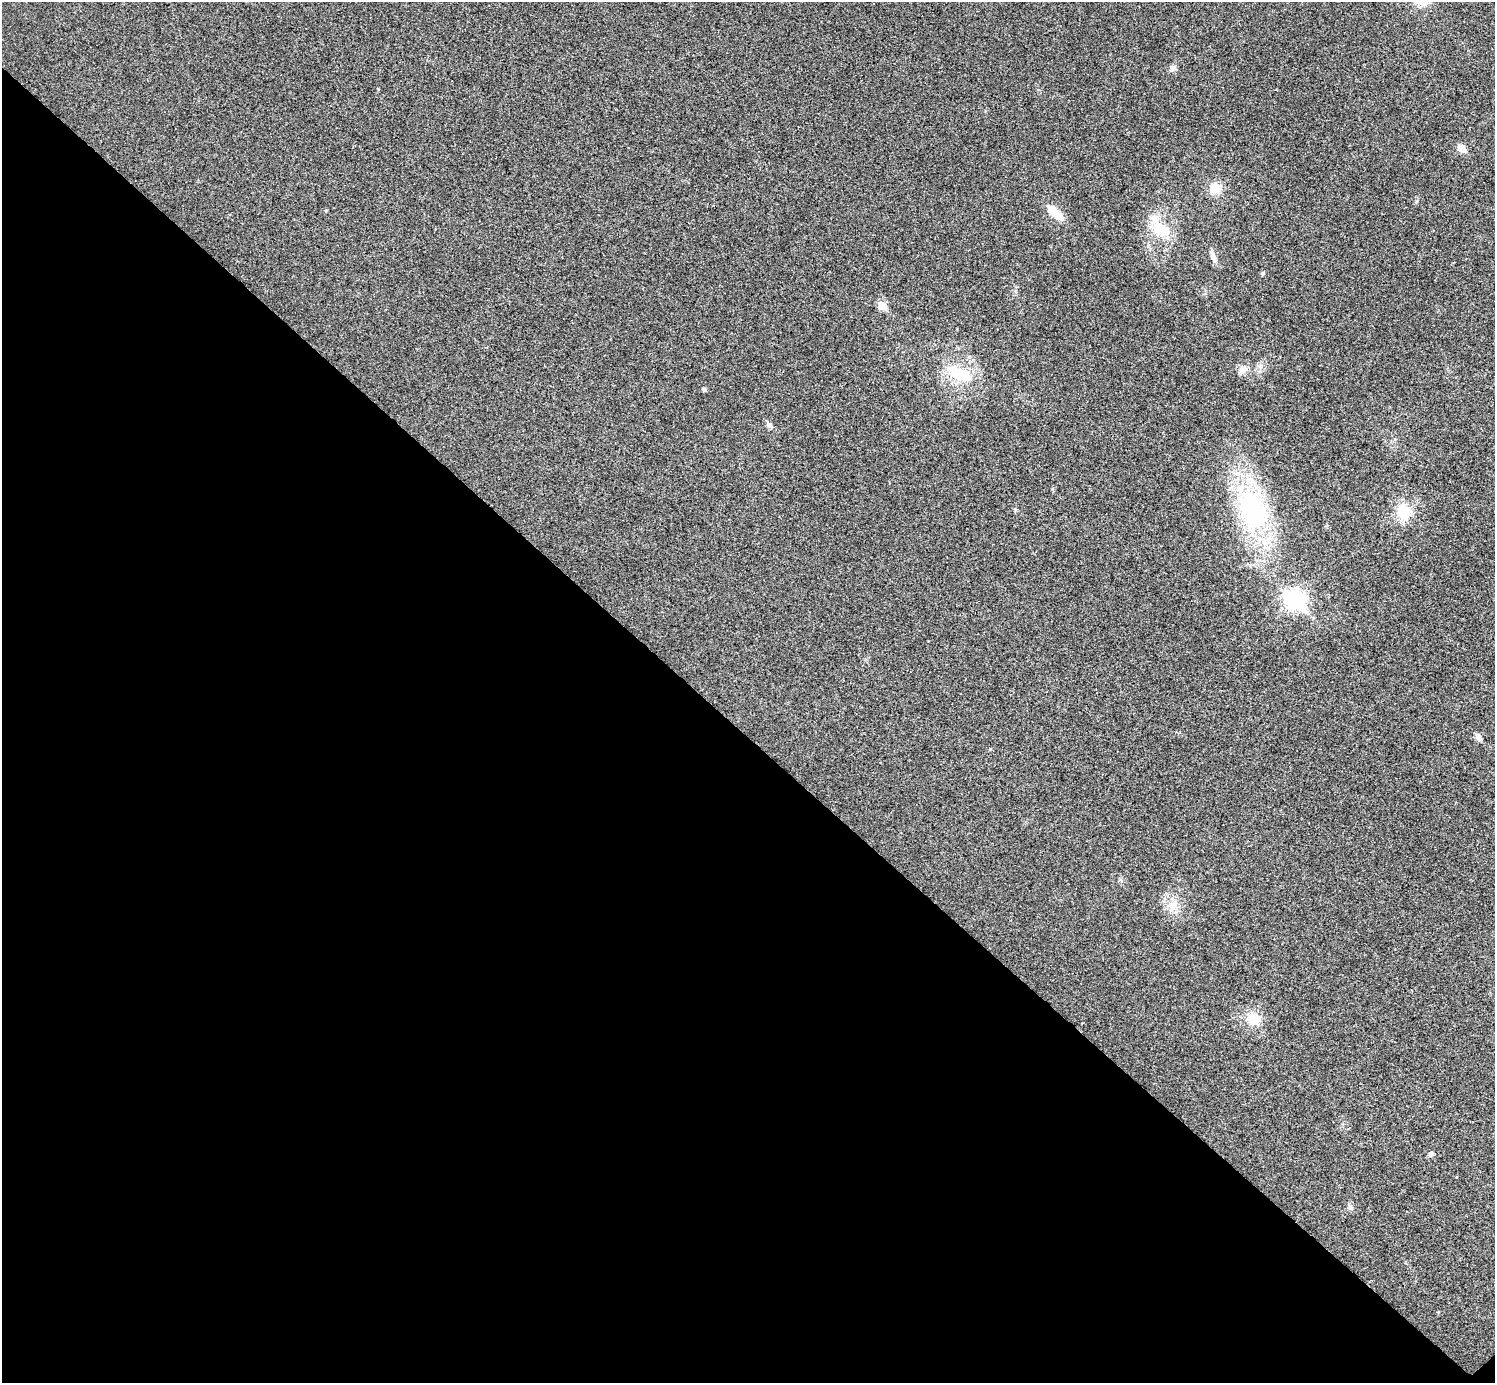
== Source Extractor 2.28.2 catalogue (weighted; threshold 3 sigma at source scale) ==
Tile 14 of 4 x 4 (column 2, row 4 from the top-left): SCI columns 1500-2992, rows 301-1681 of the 5991 x 5991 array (HDU 1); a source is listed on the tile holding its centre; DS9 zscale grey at full resolution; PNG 1497 x 1385 px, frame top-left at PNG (2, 2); no overlay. Shown black and unused: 47% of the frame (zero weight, under 3 of 4 exposures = <1% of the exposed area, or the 3 px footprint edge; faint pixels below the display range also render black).
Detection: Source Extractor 2.28.2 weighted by HDU 2 'WHT'; one run over the whole footprint, this tile lists its part. Background 0.0218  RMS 0.0053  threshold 0.0241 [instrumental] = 3 sigma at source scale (4.5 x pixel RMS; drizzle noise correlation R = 1.50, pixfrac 1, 0.05/0.05 arcsec/px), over >= 5 px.
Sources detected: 21; all 21 listed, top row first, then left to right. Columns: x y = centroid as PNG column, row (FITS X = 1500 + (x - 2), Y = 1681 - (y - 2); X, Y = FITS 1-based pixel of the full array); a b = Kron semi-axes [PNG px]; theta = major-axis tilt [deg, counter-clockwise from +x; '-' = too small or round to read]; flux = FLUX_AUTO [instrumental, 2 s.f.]
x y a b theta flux
1173 68 8 8 - 2.2
1462 148 10 7 -42 5.2
1215 188 14 13 - 8.2
1055 213 22 9 -41 10
1161 229 28 16 -28 18
1213 257 17 7 -72 2.9
1263 273 5 5 - 0.75
882 306 6 5 - 13
1260 366 7 4 -72 1.3
1242 370 13 9 40 4.1
958 374 39 18 -26 22
704 390 4 4 - 1.3
769 425 11 7 -42 2
1253 509 51 32 -68 90
1403 512 20 17 -72 15
1295 599 10 8 -44 230
1478 737 10 6 -55 2.5
1174 904 15 11 41 6.4
1253 1019 15 13 -18 12
1431 1154 6 5 - 2
1350 1207 8 7 - 1.8
Unlisted compact peaks at least as high as the median listed source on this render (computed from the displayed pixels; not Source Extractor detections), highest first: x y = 378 89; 1417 201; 1015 510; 1052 489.